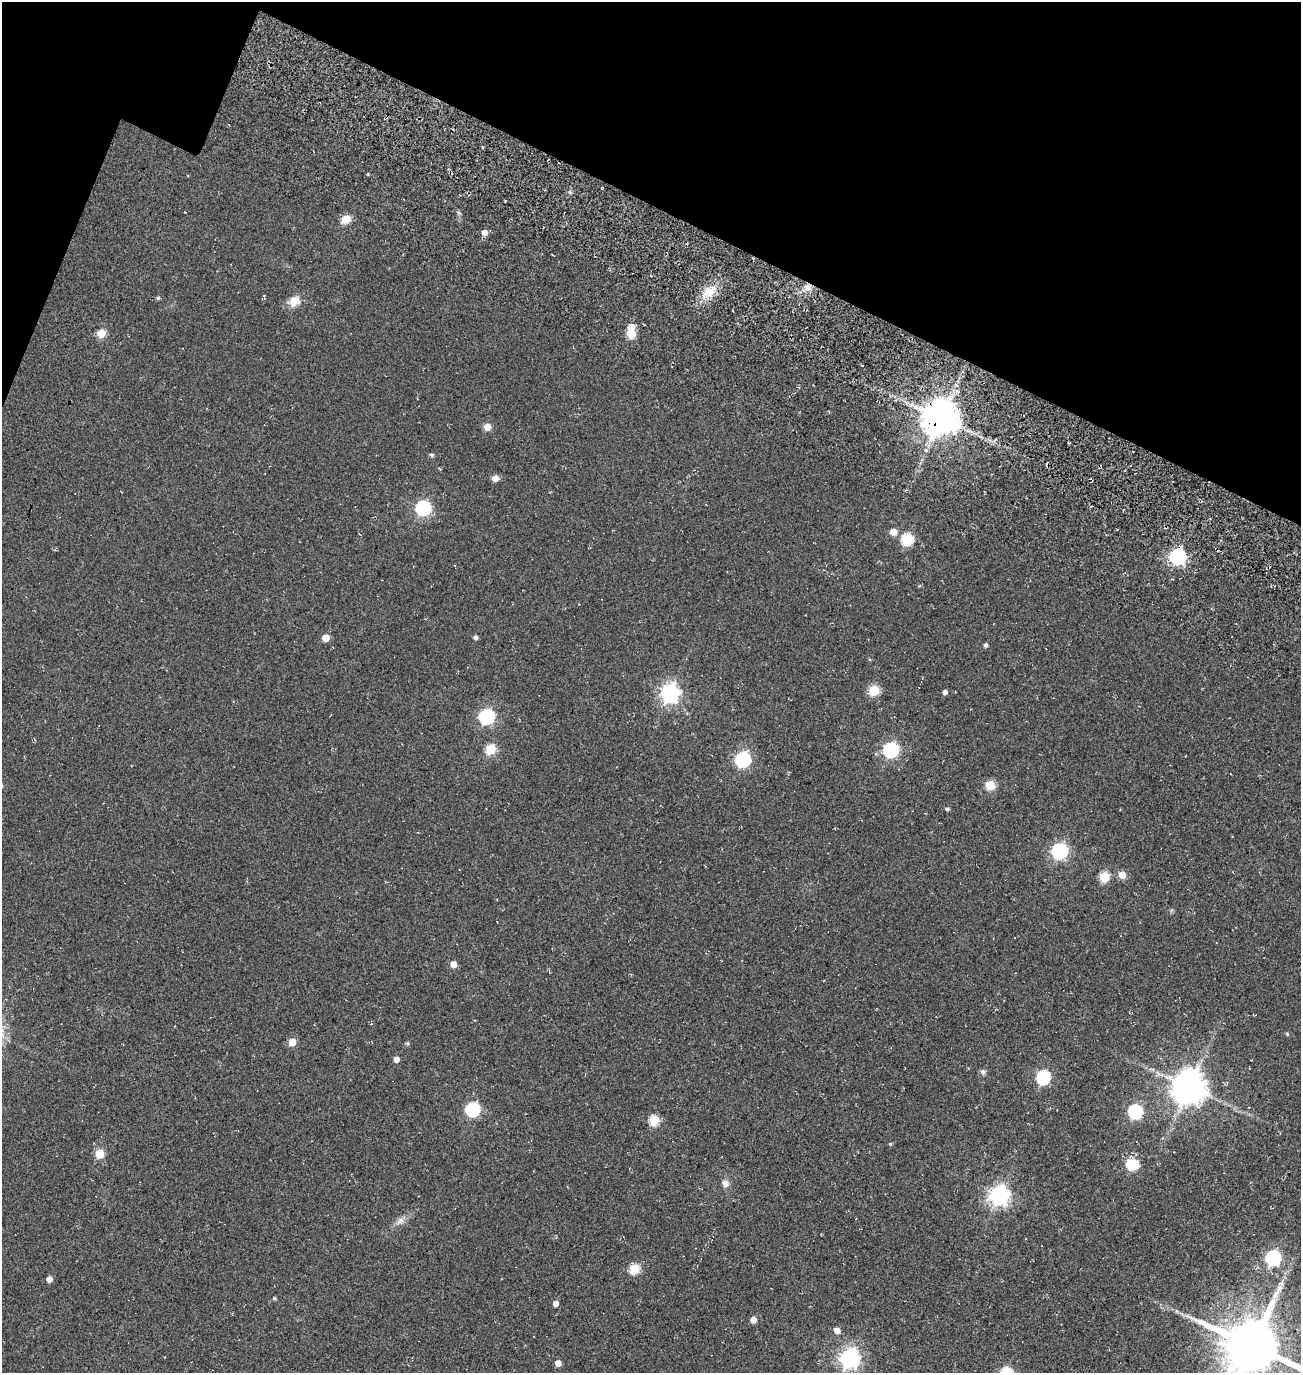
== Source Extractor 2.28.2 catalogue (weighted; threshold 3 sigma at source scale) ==
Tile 2 of 4 x 4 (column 2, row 1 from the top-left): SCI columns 1783-3081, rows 4357-5727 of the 5922 x 5903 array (HDU 1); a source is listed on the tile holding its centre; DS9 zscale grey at full resolution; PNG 1303 x 1375 px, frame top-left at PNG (2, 2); no overlay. Shown black and unused: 18% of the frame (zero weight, under 3 of 5 exposures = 11% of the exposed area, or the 3 px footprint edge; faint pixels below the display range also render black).
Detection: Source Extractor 2.28.2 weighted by HDU 2 'WHT'; one run over the whole footprint, this tile lists its part. Background 0.0558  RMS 0.026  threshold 0.117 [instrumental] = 3 sigma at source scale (4.5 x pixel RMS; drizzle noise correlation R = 1.50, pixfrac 1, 0.05/0.05 arcsec/px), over >= 5 px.
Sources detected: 60; all 60 listed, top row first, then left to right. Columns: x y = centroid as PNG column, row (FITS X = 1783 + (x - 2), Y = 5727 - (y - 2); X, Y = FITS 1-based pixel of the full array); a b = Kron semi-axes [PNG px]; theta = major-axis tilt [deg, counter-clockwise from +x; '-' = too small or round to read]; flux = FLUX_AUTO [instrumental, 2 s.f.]
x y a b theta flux
346 219 5 5 - 82
484 232 6 5 - 15
807 287 9 8 - 15
709 292 16 12 39 38
158 298 5 5 - 3.2
294 301 15 12 36 25
631 327 6 5 - 26
101 333 5 5 - 78
631 334 5 5 - 77
941 418 9 9 - 6400
487 427 5 5 - 31
926 450 6 4 17 3.6
432 455 5 4 - 4.7
495 478 5 5 - 22
423 508 7 6 - 400
893 532 5 5 - 28
907 539 6 6 - 190
1178 557 7 7 - 570
475 637 4 4 - 7.1
326 638 5 5 - 35
985 645 4 4 - 5.7
874 690 6 5 - 120
945 692 4 4 - 9.5
670 693 7 7 - 930
487 717 7 6 - 440
491 749 5 5 - 120
891 750 7 6 - 470
743 760 7 6 - 490
990 785 5 5 - 97
947 809 4 4 - 4.1
1059 851 7 6 - 560
1122 875 6 5 - 32
1104 877 5 5 - 110
453 964 5 5 - 24
1287 1034 5 4 - 2.9
292 1042 5 5 - 43
407 1043 5 5 - 3.1
396 1059 5 4 - 16
983 1072 7 6 - 6
1043 1077 6 6 - 310
1189 1087 10 9 - 5000
472 1109 6 6 - 350
1135 1111 6 6 - 350
654 1120 5 5 - 120
890 1144 4 4 - 2.5
99 1153 5 5 - 91
1132 1164 6 6 - 200
725 1183 9 8 - 12
999 1196 8 8 - 900
400 1220 10 7 40 11
1273 1258 7 6 - 460
634 1269 5 5 - 130
49 1279 5 4 - 17
274 1298 4 4 - 3.1
556 1303 5 5 - 13
753 1320 5 5 - 20
837 1330 5 5 - 17
1252 1346 16 15 - 17000
850 1358 7 7 - 1100
558 1363 5 4 - 20
Overlapping masked pixels (flux is a lower limit): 2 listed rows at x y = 941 418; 1178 557
Isophote crosses this tile's border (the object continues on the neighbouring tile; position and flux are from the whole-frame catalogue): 1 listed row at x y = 1252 1346